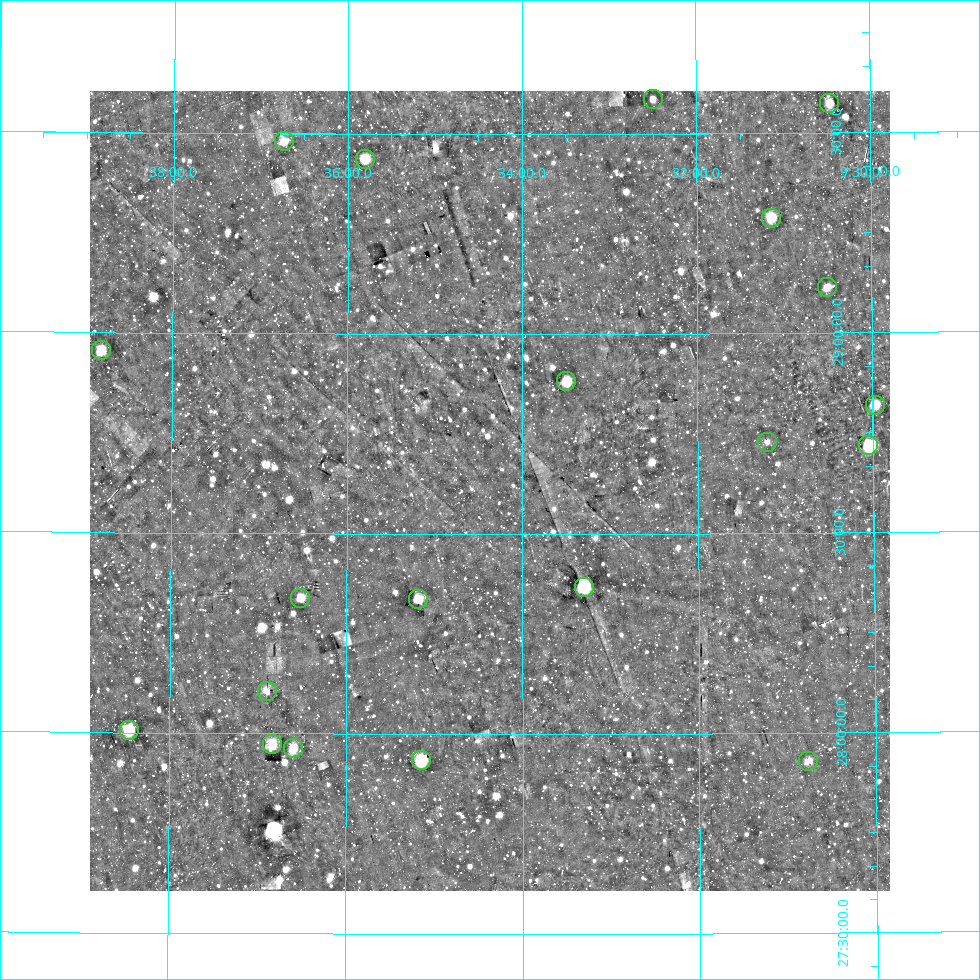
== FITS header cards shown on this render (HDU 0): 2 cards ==
NAXIS1  =                  800
NAXIS2  =                  800

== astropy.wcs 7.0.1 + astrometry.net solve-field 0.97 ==
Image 800 x 800 px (HDU 0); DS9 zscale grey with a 90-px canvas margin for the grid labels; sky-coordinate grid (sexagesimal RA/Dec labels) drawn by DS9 from the SOLVED WCS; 20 Tycho-2 reference stars matched to detected sources circled (green)
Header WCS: RA---AIT/DEC--AIT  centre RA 09:34:22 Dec +28:37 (143.59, +28.61 deg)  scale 9 arcsec/px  FOV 120.0' x 120.0'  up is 0 deg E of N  parity normal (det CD < 0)
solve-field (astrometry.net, Tycho-2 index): SOLVED blind (the header's WCS was not the basis of the solution)
Solved WCS: RA---TAN-SIP/DEC--TAN-SIP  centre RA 09:34:22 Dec +28:37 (143.59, +28.61 deg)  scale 9 arcsec/px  FOV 120.0' x 120.0'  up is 0 deg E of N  parity normal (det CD < 0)
Header WCS and blind solve agree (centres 0.66 arcsec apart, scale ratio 1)
Tycho-2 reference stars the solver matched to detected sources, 20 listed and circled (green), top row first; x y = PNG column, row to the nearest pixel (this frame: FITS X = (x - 90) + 1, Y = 800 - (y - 91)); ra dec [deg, ICRS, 3 dp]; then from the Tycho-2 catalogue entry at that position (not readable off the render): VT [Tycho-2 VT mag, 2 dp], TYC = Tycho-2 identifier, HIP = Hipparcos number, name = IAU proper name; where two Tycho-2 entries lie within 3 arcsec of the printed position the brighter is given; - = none
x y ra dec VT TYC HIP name
653 99 143.124 +29.587 9.43 1965-401-1 - -
829 103 142.617 +29.573 9.21 1965-389-1 46625 -
284 141 144.184 +29.480 9.45 1965-373-1 - -
365 159 143.950 +29.437 9.14 1965-473-1 - -
771 218 142.786 +29.289 9.02 1965-360-1 46694 -
827 287 142.626 +29.114 9.56 1965-1111-1 - -
101 350 144.704 +28.955 9.43 1965-802-1 - -
566 381 143.374 +28.881 8.86 1965-448-1 - -
875 405 142.492 +28.819 9.79 1965-685-1 - -
767 442 142.802 +28.728 10.16 1965-114-1 - -
868 445 142.513 +28.717 8.27 1965-310-1 46591 -
584 587 143.326 +28.368 6.52 1965-655-1 46891 -
300 598 144.131 +28.340 9.33 1965-735-1 - -
418 599 143.796 +28.337 9.20 1965-1075-1 - -
267 691 144.225 +28.107 9.68 1965-238-1 - -
129 730 144.615 +28.006 7.92 1965-1224-1 47311 -
272 744 144.208 +27.973 9.26 1965-764-1 47176 -
293 748 144.150 +27.965 9.47 1965-940-1 - -
421 760 143.786 +27.934 8.40 1965-68-1 - -
808 761 142.691 +27.930 10.15 1965-880-1 - -